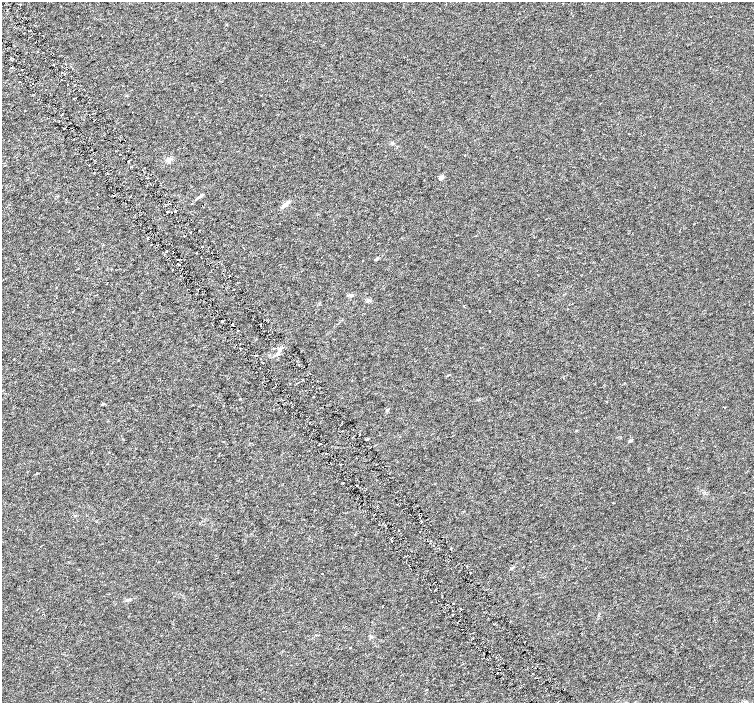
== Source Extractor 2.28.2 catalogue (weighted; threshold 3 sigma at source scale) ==
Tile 11 of 4 x 4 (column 3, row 3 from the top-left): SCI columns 3013-4515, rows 1603-3003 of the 6019 x 5941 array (HDU 1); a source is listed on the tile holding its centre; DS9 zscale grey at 2 x 2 block average (1 PNG px = mean of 2 x 2 image px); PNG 756 x 705 px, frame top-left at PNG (2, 2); no overlay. Shown black and unused: <1% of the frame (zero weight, under 3 of 6 exposures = <1% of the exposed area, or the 3 px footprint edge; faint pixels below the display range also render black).
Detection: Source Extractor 2.28.2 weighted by HDU 2 'WHT'; one run over the whole footprint, this tile lists its part. Background 9.83e-04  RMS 0.0017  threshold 0.00705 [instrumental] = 3 sigma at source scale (4.09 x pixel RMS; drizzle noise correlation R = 1.36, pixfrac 0.8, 0.0396/0.0396 arcsec/px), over >= 5 px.
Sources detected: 51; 8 cosmic-ray / hot-pixel residue — not listed; the other 43 listed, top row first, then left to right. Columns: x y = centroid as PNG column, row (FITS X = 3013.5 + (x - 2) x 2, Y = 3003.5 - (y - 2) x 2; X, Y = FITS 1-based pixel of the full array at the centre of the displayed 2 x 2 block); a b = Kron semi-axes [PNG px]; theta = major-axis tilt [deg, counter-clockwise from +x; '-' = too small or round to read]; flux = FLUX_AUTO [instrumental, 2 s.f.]
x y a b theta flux
68 85 2 2 - 0.27
74 98 2 2 - 0.24
94 121 3 2 - 0.16
64 129 2 2 - 0.14
125 140 2 2 - 0.13
168 160 6 5 - 1.2
128 161 2 2 - 0.3
108 173 2 2 - 0.33
148 178 2 2 - 0.13
440 178 3 2 - 2.8
200 196 12 2 36 0.89
284 205 12 3 39 1.4
175 211 2 2 - 1.1
167 212 2 2 - 0.3
172 212 2 2 - 0.19
191 232 2 2 - 0.26
148 239 2 2 - 0.31
376 259 6 3 38 0.61
179 264 3 2 - 0.4
233 290 2 2 - 0.19
368 301 6 3 29 0.7
490 311 2 2 - 0.26
268 321 3 2 - 0.22
278 353 5 2 - 0.64
352 380 2 2 - 0.14
103 404 3 2 - 0.68
725 407 2 2 - 0.17
387 410 4 3 - 0.51
342 431 2 2 - 0.17
359 434 2 2 - 0.64
367 439 3 2 - 0.49
630 441 4 4 - 0.42
319 443 3 2 - 0.19
326 453 2 2 - 0.77
687 468 2 2 - 0.14
75 516 3 2 - 0.22
398 530 2 2 - 0.24
392 541 2 2 - 0.18
79 569 2 2 - 0.15
128 600 7 3 13 0.69
453 603 2 2 - 0.24
371 637 4 3 - 0.42
427 689 2 2 - 0.14
Overlapping masked pixels (flux is a lower limit): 1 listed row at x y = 125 140
Diffuse or blended objects may show on this block-average render without a row.